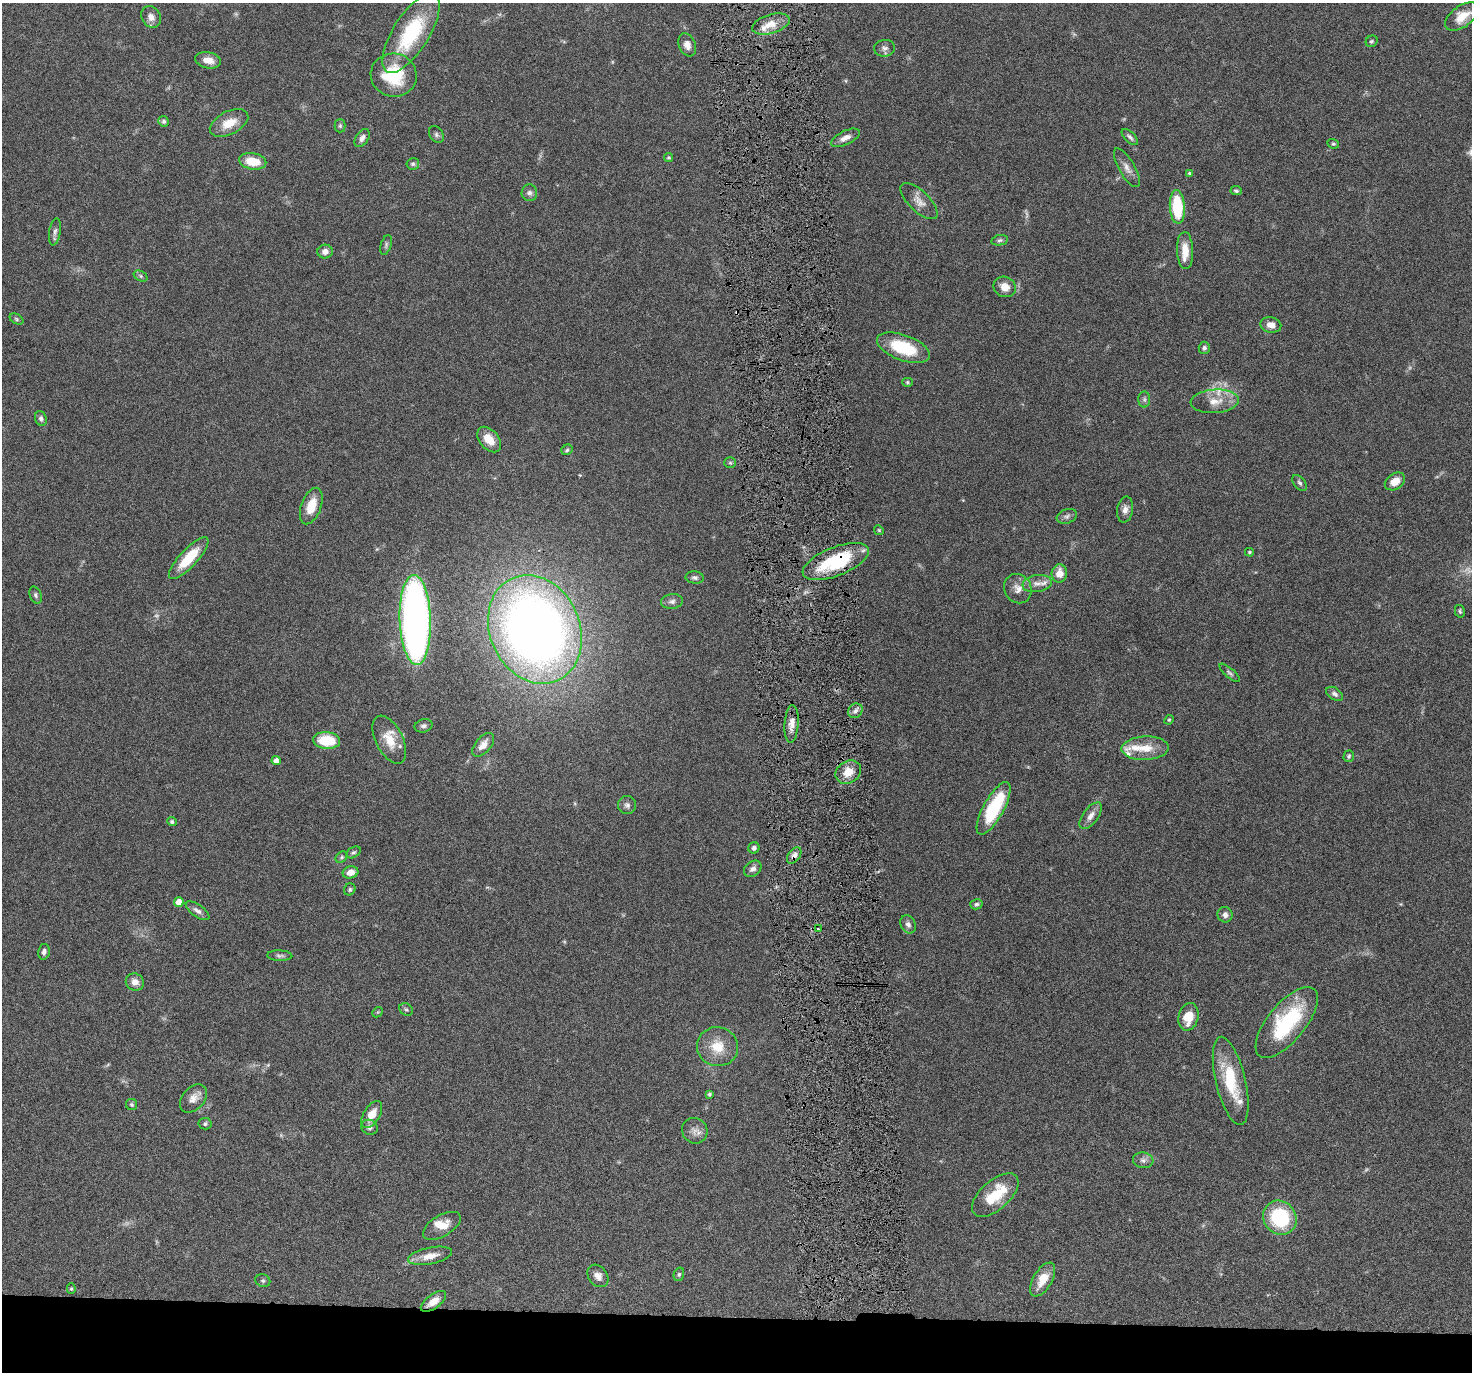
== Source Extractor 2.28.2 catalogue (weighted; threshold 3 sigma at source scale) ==
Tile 8 of 3 x 3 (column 2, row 3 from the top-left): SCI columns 1471-2940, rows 114-1483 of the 4410 x 4337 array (HDU 1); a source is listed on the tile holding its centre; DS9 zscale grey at full resolution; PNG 1474 x 1374 px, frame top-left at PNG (2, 3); each listed source drawn as its Kron ellipse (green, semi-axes under 4 px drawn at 4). Shown black and unused: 4% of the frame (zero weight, under 4 of 8 exposures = <1% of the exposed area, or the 3 px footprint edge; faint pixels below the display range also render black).
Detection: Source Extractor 2.28.2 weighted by HDU 2 'WHT'; one run over the whole footprint, this tile lists its part. Background 0.0647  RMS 0.0041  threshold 0.017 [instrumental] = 3 sigma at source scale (4.09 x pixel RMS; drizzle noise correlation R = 1.36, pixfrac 0.8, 0.05/0.05 arcsec/px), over >= 5 px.
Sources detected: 135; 6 too faint to see at this stretch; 1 inside a brighter object's white glare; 1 cosmic-ray / hot-pixel residue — neither listed nor drawn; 8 inside a brighter listed object's ellipse — not listed separately; the other 119 listed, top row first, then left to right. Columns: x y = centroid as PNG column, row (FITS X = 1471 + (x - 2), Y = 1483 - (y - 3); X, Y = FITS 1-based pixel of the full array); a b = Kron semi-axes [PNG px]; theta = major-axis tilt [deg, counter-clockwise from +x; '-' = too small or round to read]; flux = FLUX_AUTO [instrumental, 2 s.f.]
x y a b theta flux
1462 16 19 10 35 6.7
151 17 11 9 -60 2.8
771 24 19 9 16 5.4
411 33 45 18 58 30
1372 41 6 5 - 0.71
687 45 12 8 -68 2.8
885 48 10 8 8 1.6
208 60 13 8 -10 3.6
394 75 23 21 -13 20
164 121 5 5 - 0.82
229 123 21 11 27 7
340 126 6 5 - 0.71
436 135 9 6 -53 1.1
1130 137 10 5 -45 1.1
362 138 10 6 56 1.6
845 138 15 7 26 2.9
1333 144 6 4 -18 0.56
668 158 4 4 - 0.58
253 161 14 8 -10 8.3
413 164 6 5 - 0.77
1127 168 22 8 -60 2.7
1189 173 3 3 - 0.49
1236 191 5 4 - 0.77
529 193 8 8 - 1.3
919 201 24 10 -44 3.7
1177 207 17 7 -86 20
55 232 13 5 81 1.4
1000 240 8 5 11 0.88
386 245 10 5 73 0.88
1185 250 18 8 -88 5.1
325 252 7 7 - 2.2
141 276 7 5 -28 0.7
1005 287 11 10 - 3.8
16 319 7 5 -29 0.62
1271 325 10 7 -12 3.1
903 348 28 12 -20 19
1204 348 6 5 - 0.96
907 382 5 4 - 0.53
1144 399 8 6 90 0.98
1215 401 24 12 4 6.1
41 419 8 5 -69 1.1
489 439 14 9 -50 5.5
567 450 6 5 - 0.68
730 463 6 5 - 0.58
1395 481 11 8 34 4.7
1300 483 9 5 -51 0.95
311 506 19 10 70 7.4
1125 510 13 8 81 2.3
1067 516 10 7 21 1.3
879 530 5 4 - 0.48
1249 552 4 4 - 0.57
189 558 27 9 47 12
836 562 35 14 22 27
1059 573 9 7 80 4.1
695 577 9 6 -8 1.1
1037 583 14 8 9 3
1018 589 15 13 -59 3.7
36 595 9 5 -69 0.95
672 601 11 7 8 1.5
1460 611 6 5 - 0.66
415 620 45 15 -88 200
535 629 56 45 -66 360
1230 673 13 4 -40 0.99
1335 694 9 5 -34 1.2
855 711 8 6 47 1.5
1169 720 5 4 - 0.44
791 724 19 7 86 3.4
423 726 9 6 14 1.2
327 740 13 8 -5 14
389 740 26 13 -63 7.7
483 745 14 7 49 3
1145 748 23 12 3 7.3
1349 756 5 5 - 0.66
276 761 4 4 - 2.2
848 772 13 11 34 5.2
627 805 9 9 - 1.4
994 808 29 10 61 23
1091 816 16 7 53 2.7
172 822 5 4 - 0.87
754 848 5 5 - 1.1
353 852 8 5 29 0.76
794 855 9 6 54 1.8
342 857 6 5 - 0.65
753 869 10 7 36 1.7
350 872 8 6 15 2.9
350 889 6 5 - 0.71
179 902 5 4 - 4.6
976 904 6 5 - 0.93
197 911 14 6 -34 1.8
1225 915 8 7 - 1.8
908 924 9 7 -63 1.8
818 929 3 3 - 1.1
44 952 8 5 79 1.2
280 956 12 5 -2 1.1
135 982 9 8 - 2.7
406 1009 7 5 -37 0.79
378 1012 6 4 43 0.42
1188 1017 14 10 76 8.4
1287 1022 43 18 50 32
717 1047 21 19 -16 8.9
1231 1081 45 15 -76 19
709 1094 4 4 - 0.66
193 1098 16 11 49 3.4
132 1104 6 5 - 0.65
372 1114 15 8 59 5.5
205 1124 6 5 - 0.93
369 1127 8 7 - 1.5
695 1131 13 12 - 2.8
1143 1160 10 8 -8 1.7
995 1195 28 14 42 14
1280 1218 18 16 -49 28
442 1226 21 10 31 5.2
430 1256 22 8 11 4.7
679 1274 7 5 75 0.68
598 1276 12 9 -51 2.5
1043 1280 19 9 60 6
263 1281 7 6 - 0.84
71 1289 5 4 - 0.52
433 1301 15 7 36 4.3
Overlapping masked pixels (flux is a lower limit): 3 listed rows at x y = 836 562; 794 855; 433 1301
Isophote crosses this tile's border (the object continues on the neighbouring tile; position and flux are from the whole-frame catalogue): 1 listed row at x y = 1462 16